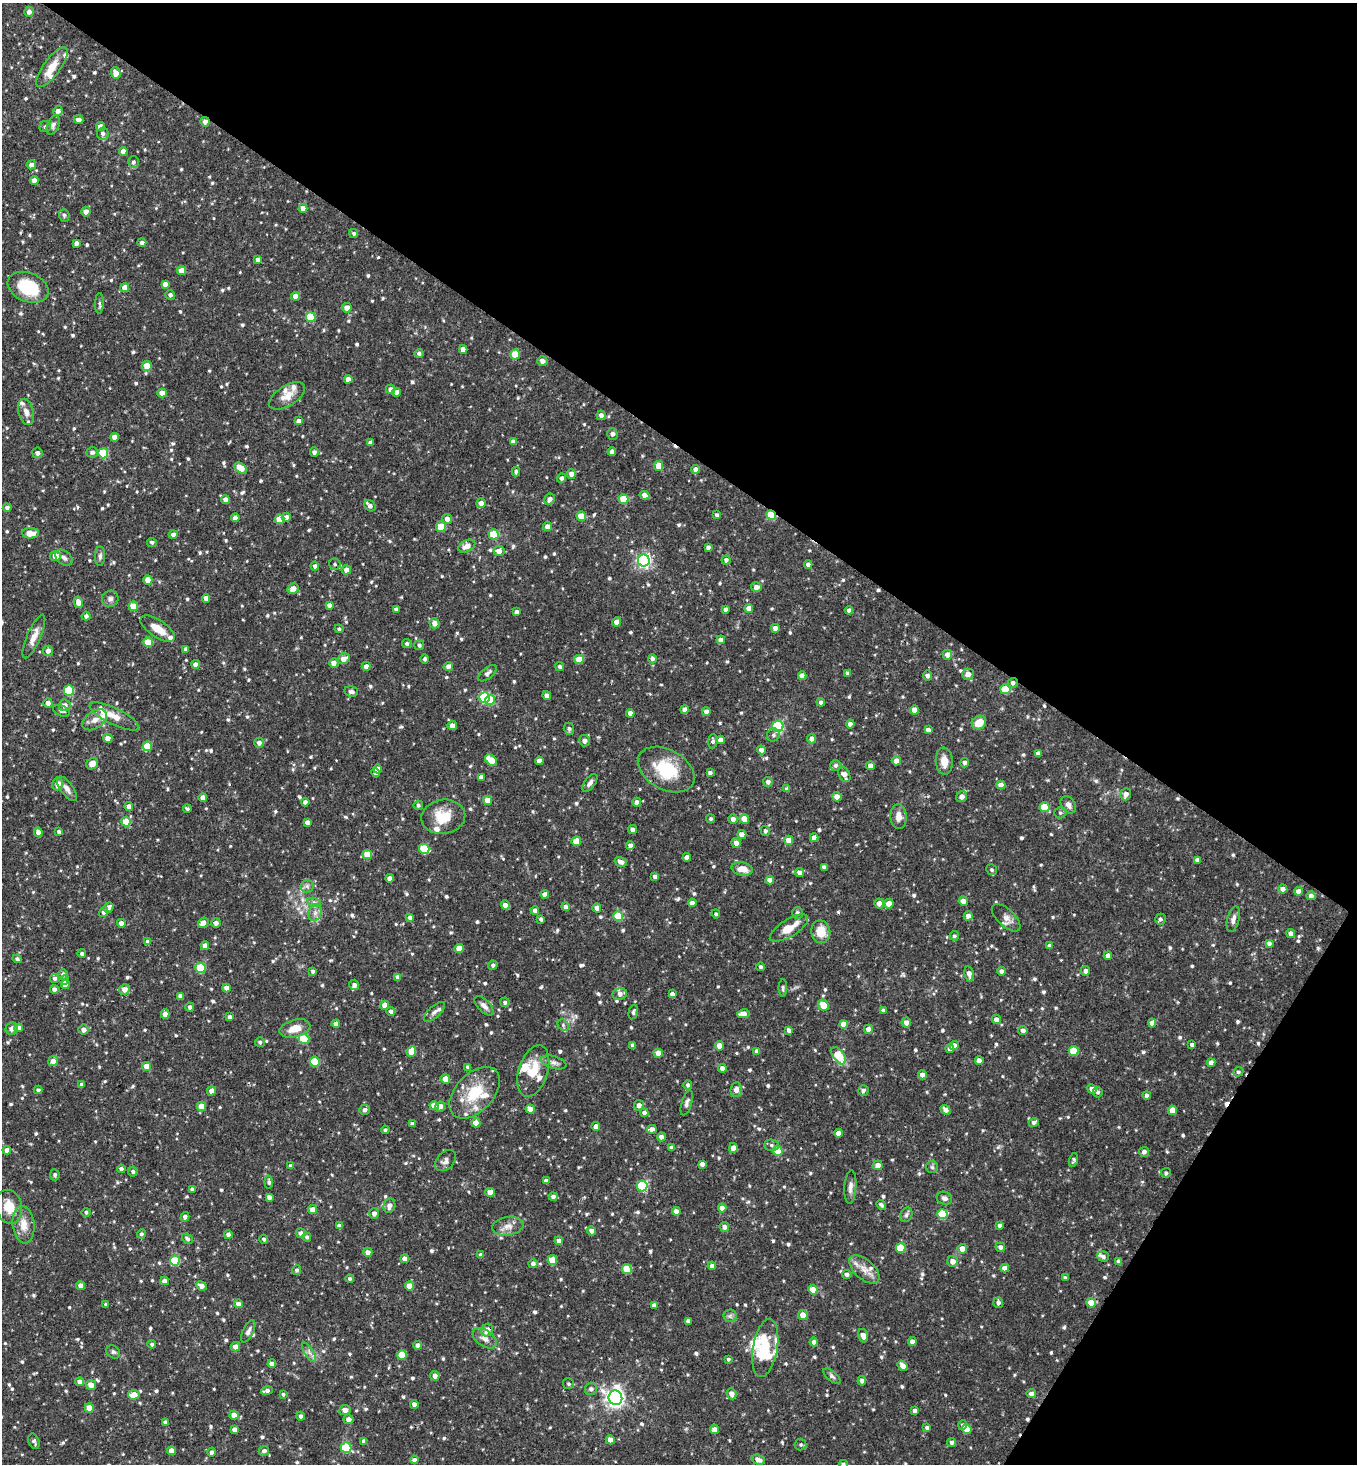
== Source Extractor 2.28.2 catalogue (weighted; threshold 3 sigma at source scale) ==
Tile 8 of 4 x 4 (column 4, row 2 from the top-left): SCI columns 4356-5710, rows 2927-4388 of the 5861 x 5853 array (HDU 1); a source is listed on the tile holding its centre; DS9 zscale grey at full resolution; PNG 1359 x 1466 px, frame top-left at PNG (2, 3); each listed source drawn as its Kron ellipse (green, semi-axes under 4 px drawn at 4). Shown black and unused: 35% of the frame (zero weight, under 2 of 3 exposures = <1% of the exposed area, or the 3 px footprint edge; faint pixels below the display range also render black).
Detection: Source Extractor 2.28.2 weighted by HDU 2 'WHT'; one run over the whole footprint, this tile lists its part. Background 0.0914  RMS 0.0057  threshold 0.0256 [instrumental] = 3 sigma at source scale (4.5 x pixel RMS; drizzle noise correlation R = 1.50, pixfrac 1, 0.05/0.05 arcsec/px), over >= 5 px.
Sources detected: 878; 3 cosmic-ray / hot-pixel residue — neither listed nor drawn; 25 inside a brighter listed object's ellipse — not listed separately; of the other 850, all 500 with FLUX_AUTO >= 1.1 (the completeness limit of this list) listed and drawn (350 fainter detections not listed), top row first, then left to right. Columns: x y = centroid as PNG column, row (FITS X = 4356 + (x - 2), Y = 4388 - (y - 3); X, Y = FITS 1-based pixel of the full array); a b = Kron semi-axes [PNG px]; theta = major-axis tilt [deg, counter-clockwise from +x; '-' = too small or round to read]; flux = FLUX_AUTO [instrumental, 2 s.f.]
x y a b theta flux
29 12 5 5 - 2.6
52 67 24 8 54 8.8
116 73 6 4 -72 4.5
58 111 5 4 - 2.7
79 120 5 4 - 2.7
205 122 5 4 - 2.7
53 125 10 6 69 1.9
45 127 6 5 - 1.5
100 127 4 4 - 4.5
103 134 6 6 - 2
123 151 4 4 - 3.1
133 162 6 5 - 1.6
31 165 5 4 - 2.9
34 181 4 4 - 4.5
303 208 4 4 - 4.4
86 212 5 4 - 3.1
64 215 6 5 - 1.1
354 233 5 4 - 1.1
76 243 4 4 - 2.2
142 243 4 4 - 1.7
258 260 4 4 - 2.7
181 271 4 4 - 5.8
165 284 4 4 - 2.7
28 287 21 14 -21 26
125 287 4 4 - 5.9
170 295 5 4 - 1.6
295 296 4 4 - 3.8
99 303 10 4 88 1.3
347 308 5 4 - 4.1
311 317 5 5 - 17
463 349 4 4 - 3.9
419 353 4 4 - 1.6
515 354 5 5 - 12
542 361 5 5 - 2.8
147 366 5 5 - 9.7
348 379 4 4 - 3.9
390 389 4 4 - 2.3
397 392 4 4 - 2.7
162 393 4 4 - 4
287 396 20 10 31 7.1
26 412 13 7 -76 3.6
601 415 4 4 - 2.3
299 421 4 4 - 2.8
612 434 6 5 - 1.8
115 437 4 4 - 3.7
513 442 4 4 - 3
370 443 4 4 - 2.1
92 452 5 5 - 2
314 452 4 4 - 1.8
612 452 4 4 - 2.3
37 453 5 5 - 2
103 453 5 5 - 28
658 466 5 4 - 8.3
241 468 7 5 -32 9.6
696 469 4 4 - 3.1
516 471 5 4 - 1.1
571 474 5 4 - 2.8
561 478 4 4 - 1.8
644 495 5 4 - 3.1
225 499 4 4 - 2.8
550 499 6 5 - 2.6
623 499 5 5 - 15
481 503 5 4 - 3.2
370 506 6 5 - 2.2
7 508 4 4 - 1.8
717 515 4 4 - 1.5
771 515 5 4 - 19
581 516 5 4 - 11
286 517 4 4 - 2.4
235 518 4 4 - 3.6
280 519 5 4 - 9
447 519 5 5 - 2.9
441 527 5 5 - 10
547 527 4 4 - 4.2
30 533 8 5 -1 9.7
173 534 4 4 - 1.8
494 534 5 5 - 19
152 542 5 4 - 1.2
467 546 9 5 28 5
708 547 4 3 - 1.6
499 551 5 5 - 3.9
55 556 5 5 - 5.9
100 556 9 5 89 1.6
64 558 10 6 -39 2.2
644 560 6 6 - 140
726 560 4 4 - 1.9
335 564 6 5 - 1.1
808 565 4 4 - 2.8
315 566 4 4 - 1.9
346 570 4 4 - 3.6
148 580 4 4 - 6.4
756 587 5 5 - 3.2
293 589 6 5 - 4.5
206 598 4 4 - 3
110 599 8 8 - 2.2
78 602 5 4 - 3.5
329 605 4 4 - 2.2
133 606 5 4 - 9.6
396 609 4 4 - 1.7
725 609 4 4 - 1.7
749 609 4 4 - 4.8
849 610 4 4 - 2.2
516 612 4 4 - 1.8
86 616 4 4 - 1.9
617 622 5 4 - 3.6
434 623 5 5 - 3.3
775 628 4 4 - 3.3
158 629 20 8 -34 8.1
339 629 4 3 - 1.1
34 637 23 6 66 6
721 640 4 4 - 2.8
148 642 5 4 - 13
407 644 5 4 - 1.5
419 645 5 5 - 1.5
186 649 4 3 - 1.4
48 651 5 5 - 2.8
947 655 5 4 - 3.3
344 659 6 5 - 4.4
425 659 4 4 - 1.3
579 659 5 4 - 7.9
652 659 4 4 - 1.5
334 663 5 4 - 3.1
195 664 4 4 - 2.5
366 666 4 4 - 2.8
448 666 5 4 - 2.9
560 667 4 4 - 1.5
487 673 11 5 40 1.8
847 673 4 4 - 1.5
968 674 5 5 - 3.6
802 676 4 4 - 3.2
927 676 5 4 - 1.8
1013 683 5 5 - 1.9
1005 689 5 5 - 15
69 690 5 5 - 29
351 691 7 5 -13 1.4
547 695 4 4 - 3.1
484 698 5 5 - 49
490 700 5 4 - 8.4
821 702 4 4 - 1.6
48 703 5 4 - 2.7
65 705 6 6 - 3.4
685 710 4 4 - 2.6
914 710 4 4 - 4.8
61 711 9 5 -21 1.5
706 712 4 4 - 2.8
630 713 4 4 - 3.1
114 716 27 8 -26 7.3
95 720 14 8 34 4.5
979 722 7 6 - 7.9
850 724 4 4 - 2.3
452 725 5 4 - 3.3
778 726 5 5 - 55
569 729 6 5 - 1.4
928 730 4 4 - 2.4
773 735 6 6 - 1.4
108 738 4 4 - 3.2
812 739 5 4 - 2.8
720 740 4 4 - 3
584 741 5 5 - 2.8
713 741 7 5 86 1.4
259 743 5 5 - 2.4
147 746 5 5 - 13
761 750 4 4 - 2.6
1038 753 4 4 - 1.8
491 760 7 4 -42 13
539 761 4 4 - 3.4
896 761 5 4 - 3.1
944 761 13 8 -88 5.6
965 763 4 4 - 1.8
92 764 6 5 - 5
836 765 5 5 - 1.5
870 766 4 4 - 3.4
377 769 4 4 - 3.8
666 770 30 20 -29 26
376 773 4 3 - 3.8
710 773 4 4 - 1.8
844 774 8 5 -61 3.7
481 777 4 4 - 2.9
768 782 5 4 - 2.3
590 783 10 5 54 2.1
58 784 6 5 - 3.9
1001 785 4 4 - 3.4
67 789 14 6 -53 3.1
787 789 4 4 - 1.9
1126 794 6 5 - 3.2
203 797 4 4 - 3.3
837 797 4 4 - 5.8
962 797 6 5 - 3
487 800 4 4 - 6.5
305 802 4 4 - 1.9
637 802 4 4 - 3.2
418 805 4 4 - 1.5
1068 805 9 7 -56 2.6
129 806 4 4 - 3
1045 807 5 5 - 15
187 809 4 3 - 1.2
1060 813 6 5 - 1.2
443 817 22 17 9 14
899 817 12 8 -88 4.8
711 819 4 4 - 1.1
733 819 4 4 - 2.6
744 819 5 4 - 9.2
126 822 5 4 - 11
307 822 4 4 - 2.5
632 830 4 4 - 2.3
765 831 5 4 - 1.3
38 832 5 4 - 3.1
59 832 3 3 - 1.4
742 835 4 4 - 3.6
814 838 4 4 - 2.9
789 840 4 4 - 5.9
576 841 4 4 - 9.8
736 843 5 4 - 3
630 846 4 4 - 3.4
424 849 5 5 - 24
367 854 4 4 - 9.6
687 857 4 4 - 2.7
1197 860 4 4 - 2
621 862 6 4 -17 3
824 867 4 4 - 2.1
742 869 11 6 -12 6.4
992 870 6 5 - 1.2
800 872 4 4 - 2.3
655 877 4 4 - 2.3
390 878 4 4 - 2.9
770 880 4 4 - 4
307 886 6 6 - 1.7
1283 889 4 4 - 2.8
1298 891 4 4 - 3.1
545 895 4 4 - 3
1311 896 4 4 - 3.1
963 901 5 4 - 3
314 902 7 4 -18 1.2
692 903 4 4 - 2.9
879 903 5 4 - 3.3
889 904 5 5 - 4.9
505 905 5 4 - 3.4
565 907 4 4 - 2.2
108 908 6 4 51 2.9
597 908 4 4 - 3.4
535 910 4 4 - 2.4
104 912 5 4 - 1.5
315 913 9 6 70 2.6
797 913 6 5 - 1.8
716 914 4 4 - 1.2
618 916 5 5 - 18
968 916 4 4 - 3.6
410 917 4 4 - 1.7
1006 918 18 8 -44 4.1
541 919 4 3 - 1.5
1160 919 5 5 - 1.5
1233 919 13 6 76 2.6
121 923 4 4 - 2.7
203 923 5 5 - 3.6
216 923 4 4 - 2.1
789 928 22 8 31 10
821 932 11 9 -79 9.9
1291 934 4 4 - 3.4
954 936 5 4 - 1.1
148 942 4 4 - 2.4
1269 943 4 4 - 1.9
205 945 4 4 - 3.2
1050 946 4 4 - 2.8
459 949 4 4 - 7.1
82 954 4 4 - 1.5
1108 956 4 4 - 2.7
17 959 4 4 - 1.3
493 965 5 4 - 1.5
761 967 4 4 - 1.3
201 968 5 5 - 23
313 971 4 3 - 1.5
1001 971 4 4 - 1.9
1085 971 5 4 - 2.4
63 974 5 5 - 1.6
969 974 8 4 -79 3.2
398 977 4 4 - 2.8
55 978 4 4 - 1.5
64 980 5 4 - 2.2
65 985 4 4 - 4.5
354 985 5 4 - 2.2
226 988 4 4 - 3.1
783 988 8 4 90 1.2
54 989 4 4 - 2.7
124 990 5 5 - 4.1
620 994 7 6 - 2.8
672 994 4 4 - 2.2
180 996 4 4 - 2.7
505 1002 5 4 - 1.4
384 1005 4 4 - 3.7
823 1005 6 5 - 9.1
484 1006 12 6 -46 2.5
190 1007 4 4 - 1.6
391 1011 4 4 - 1.7
883 1011 4 4 - 1.8
434 1012 13 5 43 2.5
633 1012 7 4 76 1.5
165 1014 5 4 - 3.6
743 1014 6 4 10 5
230 1017 4 4 - 2.3
996 1019 5 4 - 2.7
906 1022 5 5 - 3
1152 1023 4 4 - 3.6
336 1024 4 4 - 3.6
844 1024 4 4 - 7.3
563 1025 6 5 - 1.3
19 1028 4 4 - 3.8
295 1028 16 8 15 8.2
12 1029 6 6 - 2.6
868 1029 4 4 - 3.3
83 1030 5 5 - 2.8
789 1030 4 4 - 2.2
1023 1031 4 4 - 2.6
304 1039 5 5 - 22
260 1042 5 5 - 1.4
633 1045 4 4 - 1.9
954 1045 4 4 - 3.1
1192 1045 4 3 - 1.8
720 1046 4 4 - 6.2
950 1049 4 4 - 2.6
411 1051 5 4 - 11
757 1051 4 4 - 3.2
1074 1051 5 5 - 14
658 1053 4 4 - 5.2
839 1056 10 5 -55 17
53 1061 5 5 - 3.6
979 1061 4 4 - 3.4
315 1062 5 5 - 21
554 1062 13 6 -17 2.4
1211 1063 4 4 - 3.3
147 1066 4 4 - 6.5
468 1067 3 3 - 1.4
722 1068 4 4 - 2.8
533 1071 27 14 72 13
1238 1072 5 4 - 1.3
922 1075 4 4 - 3.4
445 1079 5 4 - 5.9
82 1085 4 4 - 1.6
688 1085 4 4 - 1.5
1092 1089 5 4 - 2.7
38 1090 4 4 - 1.4
736 1090 7 5 85 3.3
863 1090 5 5 - 1.7
212 1091 5 4 - 3.5
1098 1092 5 5 - 1.2
475 1093 31 19 47 22
1146 1095 4 4 - 2
687 1103 13 5 74 1.9
639 1105 5 5 - 2.6
201 1106 5 4 - 6.1
434 1106 4 4 - 7.2
440 1106 5 5 - 3.8
530 1109 5 4 - 6.1
365 1110 5 5 - 2.1
946 1110 5 4 - 2.8
1172 1110 5 4 - 6
644 1113 4 4 - 2
1034 1122 5 4 - 1.6
476 1123 4 4 - 5.4
412 1124 4 4 - 2.3
596 1126 4 4 - 3.2
652 1129 5 4 - 3.4
385 1130 4 4 - 1.2
838 1133 4 4 - 4.1
661 1137 4 4 - 2.6
771 1145 7 5 -2 1.5
672 1148 4 4 - 1.7
733 1148 5 4 - 3.6
7 1150 4 4 - 3.3
778 1151 5 5 - 15
1144 1152 5 5 - 2.1
446 1160 12 8 47 2.8
1073 1160 7 4 72 1.1
702 1164 4 4 - 2.6
878 1165 5 5 - 3.4
291 1166 4 4 - 1.2
932 1167 6 6 - 1.2
121 1169 4 4 - 1.7
133 1171 5 5 - 1.3
1166 1173 5 5 - 1.2
55 1175 5 5 - 1.4
546 1181 4 4 - 2.7
269 1182 6 4 -84 1.5
642 1186 5 5 - 37
850 1187 17 6 87 3
192 1189 4 4 - 1.4
490 1192 5 4 - 6.7
269 1197 4 4 - 2.7
553 1197 4 4 - 2.2
944 1198 8 6 -17 2.1
881 1205 5 4 - 1.5
389 1206 7 5 71 2.8
9 1207 17 13 -79 9.1
722 1208 4 4 - 3.1
313 1210 4 4 - 6.7
676 1211 4 4 - 3.8
86 1212 4 4 - 1.2
374 1213 5 4 - 2.8
942 1214 5 5 - 27
906 1215 7 6 - 1.4
185 1217 5 4 - 1.9
23 1225 19 11 -83 7.1
999 1225 4 4 - 1.6
339 1226 4 4 - 2.7
508 1226 16 9 8 5
724 1227 5 5 - 2.7
591 1231 5 4 - 3.2
301 1233 5 5 - 2.6
141 1234 4 4 - 1.2
228 1235 4 4 - 2.7
307 1237 4 4 - 1.2
187 1239 6 4 -40 1.4
264 1239 4 4 - 1.3
559 1241 4 4 - 2.7
1000 1247 5 4 - 2.3
901 1248 5 5 - 16
962 1249 5 4 - 4.4
368 1252 4 4 - 2.9
481 1255 4 4 - 2.6
1103 1256 6 5 - 1.8
405 1259 4 4 - 3.3
552 1260 5 4 - 9.1
175 1261 5 5 - 26
953 1261 5 5 - 3.4
1119 1261 4 4 - 2.5
533 1264 4 4 - 2.4
712 1266 4 4 - 2.3
1005 1268 4 4 - 4.2
627 1269 5 4 - 16
864 1269 18 10 -41 6
297 1270 5 4 - 1.4
847 1274 5 4 - 1.9
1065 1278 3 3 - 1.2
350 1279 4 4 - 1.1
165 1281 4 4 - 3
81 1286 4 4 - 3.2
201 1286 5 4 - 3.3
410 1286 4 4 - 6.4
813 1290 5 4 - 7.3
998 1303 5 5 - 1.7
1091 1303 5 4 - 8.2
106 1304 4 3 - 1.4
238 1304 4 4 - 2.9
654 1305 4 4 - 2.1
803 1315 5 5 - 4.8
730 1316 7 6 - 1.5
688 1321 4 4 - 2.5
487 1330 6 5 - 4.4
248 1331 12 5 64 2
863 1336 7 5 -74 3.6
485 1338 13 8 -34 3.5
912 1341 4 4 - 2.7
814 1342 4 4 - 2.7
152 1344 4 4 - 1.3
418 1345 4 4 - 2.7
235 1347 5 4 - 4.3
765 1348 29 12 80 15
113 1352 7 6 - 1.4
309 1352 11 4 -57 2.1
402 1355 5 4 - 15
728 1359 3 3 - 1.2
272 1364 4 4 - 2.6
903 1366 6 4 -54 3.9
435 1376 5 4 - 3.2
832 1376 10 5 -39 1.5
862 1381 4 4 - 2
80 1382 4 4 - 3.1
568 1384 5 5 - 1.2
91 1385 5 4 - 5
591 1389 6 6 - 1.8
267 1391 6 4 12 2.1
283 1394 4 4 - 1.2
732 1394 5 5 - 3.4
1031 1394 4 4 - 2.6
134 1395 6 4 8 7.7
615 1398 7 7 - 280
414 1404 4 4 - 2.9
89 1408 5 4 - 9
345 1410 5 5 - 3.7
915 1411 4 4 - 3
234 1415 4 4 - 4.6
301 1416 4 4 - 1.7
349 1419 5 5 - 2.9
165 1422 4 4 - 1.9
963 1425 5 4 - 1.8
927 1428 4 4 - 1.3
967 1429 5 4 - 11
234 1430 4 4 - 3.1
715 1430 4 4 - 4.1
610 1440 4 4 - 4.9
34 1441 8 5 -67 1.5
364 1441 4 4 - 2.7
952 1442 4 4 - 1.7
801 1445 6 6 - 1.2
346 1448 5 5 - 30
171 1451 4 4 - 4.2
264 1451 5 5 - 1.9
211 1452 4 4 - 1.6
414 1460 4 4 - 1.8
758 1460 7 5 -19 4
843 1464 5 4 - 1.2
Overlapping masked pixels (flux is a lower limit): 3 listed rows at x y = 205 122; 771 515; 1013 683
Isophote crosses this tile's border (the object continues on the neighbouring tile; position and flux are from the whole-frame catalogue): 1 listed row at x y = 843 1464